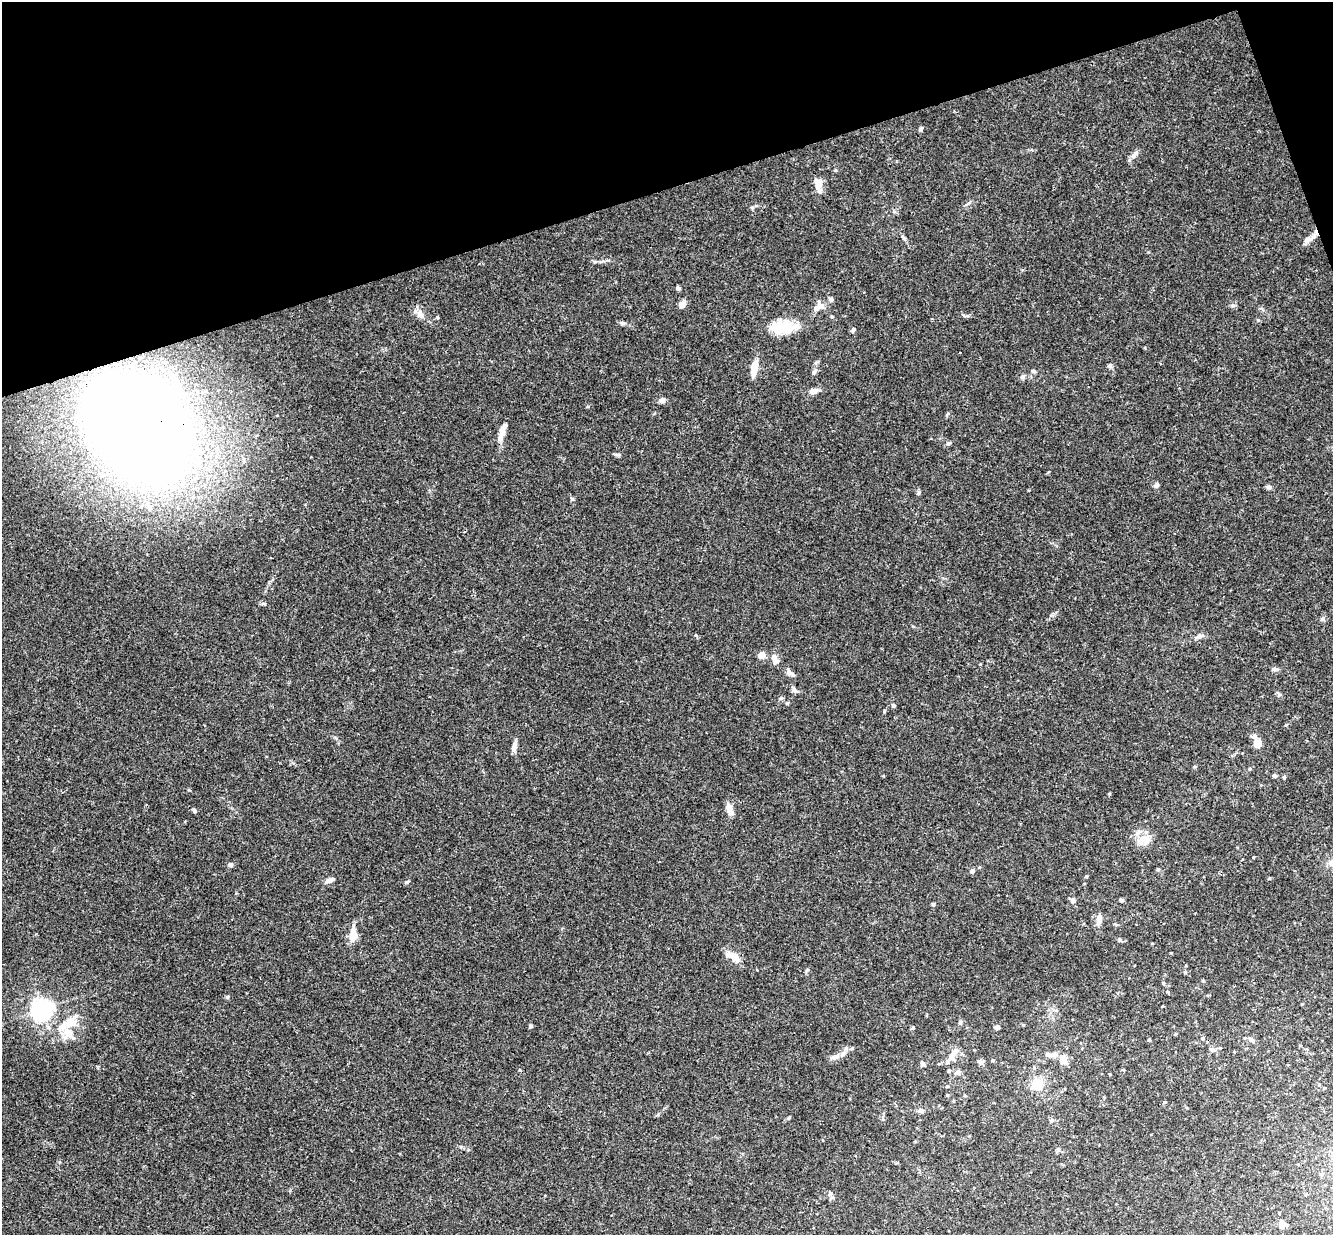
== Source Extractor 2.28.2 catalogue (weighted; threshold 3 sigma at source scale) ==
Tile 3 of 4 x 4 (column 3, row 1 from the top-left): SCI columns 2722-4052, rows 3990-5222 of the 5439 x 5389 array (HDU 1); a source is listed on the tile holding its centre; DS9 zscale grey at full resolution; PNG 1335 x 1237 px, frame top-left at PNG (2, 2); no overlay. Shown black and unused: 16% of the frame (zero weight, under 3 of 4 exposures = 6% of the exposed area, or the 3 px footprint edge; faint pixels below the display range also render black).
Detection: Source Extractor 2.28.2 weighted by HDU 2 'WHT'; one run over the whole footprint, this tile lists its part. Background 0.0454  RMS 0.0027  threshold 0.0124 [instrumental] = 3 sigma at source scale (4.5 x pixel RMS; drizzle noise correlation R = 1.50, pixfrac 1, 0.05/0.05 arcsec/px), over >= 5 px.
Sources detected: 97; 1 inside a brighter object's white glare — not listed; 6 inside a brighter listed object's ellipse — not listed separately; the other 90 listed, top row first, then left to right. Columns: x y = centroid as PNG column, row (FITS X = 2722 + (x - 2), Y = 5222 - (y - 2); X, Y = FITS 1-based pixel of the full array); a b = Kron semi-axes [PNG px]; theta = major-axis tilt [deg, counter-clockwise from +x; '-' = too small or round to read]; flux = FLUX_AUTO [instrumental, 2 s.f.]
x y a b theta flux
920 129 6 4 47 0.51
1135 154 13 5 48 1.1
835 170 4 4 - 0.29
818 184 19 9 -86 2.6
1307 240 11 8 38 1.5
678 288 4 4 - 0.92
682 304 11 8 65 1.1
1233 305 6 4 18 0.46
818 307 16 8 33 1.9
420 314 11 8 -54 1.5
437 317 5 3 - 0.26
623 323 6 5 - 0.5
783 328 28 17 -2 7.1
853 330 6 4 54 0.54
754 368 14 6 82 4.3
1033 371 6 5 - 0.41
814 372 8 5 58 0.59
1022 377 6 6 - 0.68
813 391 12 7 20 1.5
662 400 7 6 - 1.1
138 428 82 55 -47 570
503 430 18 7 72 2
949 443 6 5 - 0.42
618 455 8 3 -19 0.44
1156 485 6 6 - 0.75
1269 487 7 5 -2 0.59
1199 636 10 5 16 0.89
762 655 8 6 28 2.1
774 657 9 7 87 1
1275 669 9 4 -18 0.61
790 673 14 6 -39 1.1
795 691 8 6 -32 0.8
781 698 5 5 - 0.43
893 705 6 4 -2 0.4
1255 736 7 5 -56 0.96
1257 743 5 5 - 7.6
514 746 11 6 74 1.5
1250 769 4 4 - 0.29
1274 776 5 4 - 0.61
1284 777 4 4 - 0.5
729 809 14 7 -77 1.9
194 811 6 4 -63 0.44
1143 838 9 7 15 1.9
1332 863 12 9 4 2.2
230 865 6 5 - 0.51
972 871 6 5 - 0.77
1086 876 4 4 - 0.29
329 880 12 5 21 1
406 882 6 4 27 0.4
1073 900 7 6 - 0.74
1122 900 5 4 - 0.57
933 905 5 4 - 0.35
1099 919 15 7 81 1.8
353 936 12 9 85 3.4
1120 940 6 5 - 0.56
1152 943 4 3 - 0.22
733 957 19 8 -37 3.4
807 970 6 4 48 0.37
1185 972 5 4 - 0.3
1203 980 5 3 - 0.25
1163 983 5 3 - 0.29
227 997 5 5 - 0.35
42 1009 7 7 - 170
960 1022 7 5 86 0.52
69 1023 29 13 19 6.1
530 1026 5 4 - 0.48
997 1027 4 4 - 1.9
1203 1038 5 4 - 0.45
1149 1040 4 3 - 0.37
1251 1040 10 5 -34 0.77
1212 1050 9 6 -26 0.85
955 1051 14 7 48 1.9
1048 1054 10 6 -18 1.2
834 1057 14 7 17 1.6
1063 1059 13 8 -60 2.2
981 1061 9 3 14 0.48
923 1064 9 5 -57 0.79
949 1071 5 3 - 0.28
957 1072 7 6 - 0.94
1037 1084 12 12 - 4.9
947 1086 5 5 - 0.33
947 1095 4 3 - 0.31
1165 1102 4 3 - 0.3
921 1111 7 6 - 0.81
789 1117 6 4 20 0.31
883 1119 6 4 73 0.36
1051 1120 6 5 - 0.47
1322 1174 5 5 - 0.43
830 1194 7 6 - 0.89
1283 1224 5 4 - 3.4
Overlapping masked pixels (flux is a lower limit): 1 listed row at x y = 138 428
Isophote crosses this tile's border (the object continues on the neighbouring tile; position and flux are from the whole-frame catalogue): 1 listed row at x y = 1332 863
Unlisted compact peaks at least as high as the median listed source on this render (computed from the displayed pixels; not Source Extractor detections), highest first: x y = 919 492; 572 499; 696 635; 595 262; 265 604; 588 406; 189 790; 1323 619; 884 711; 883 776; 752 207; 1111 367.